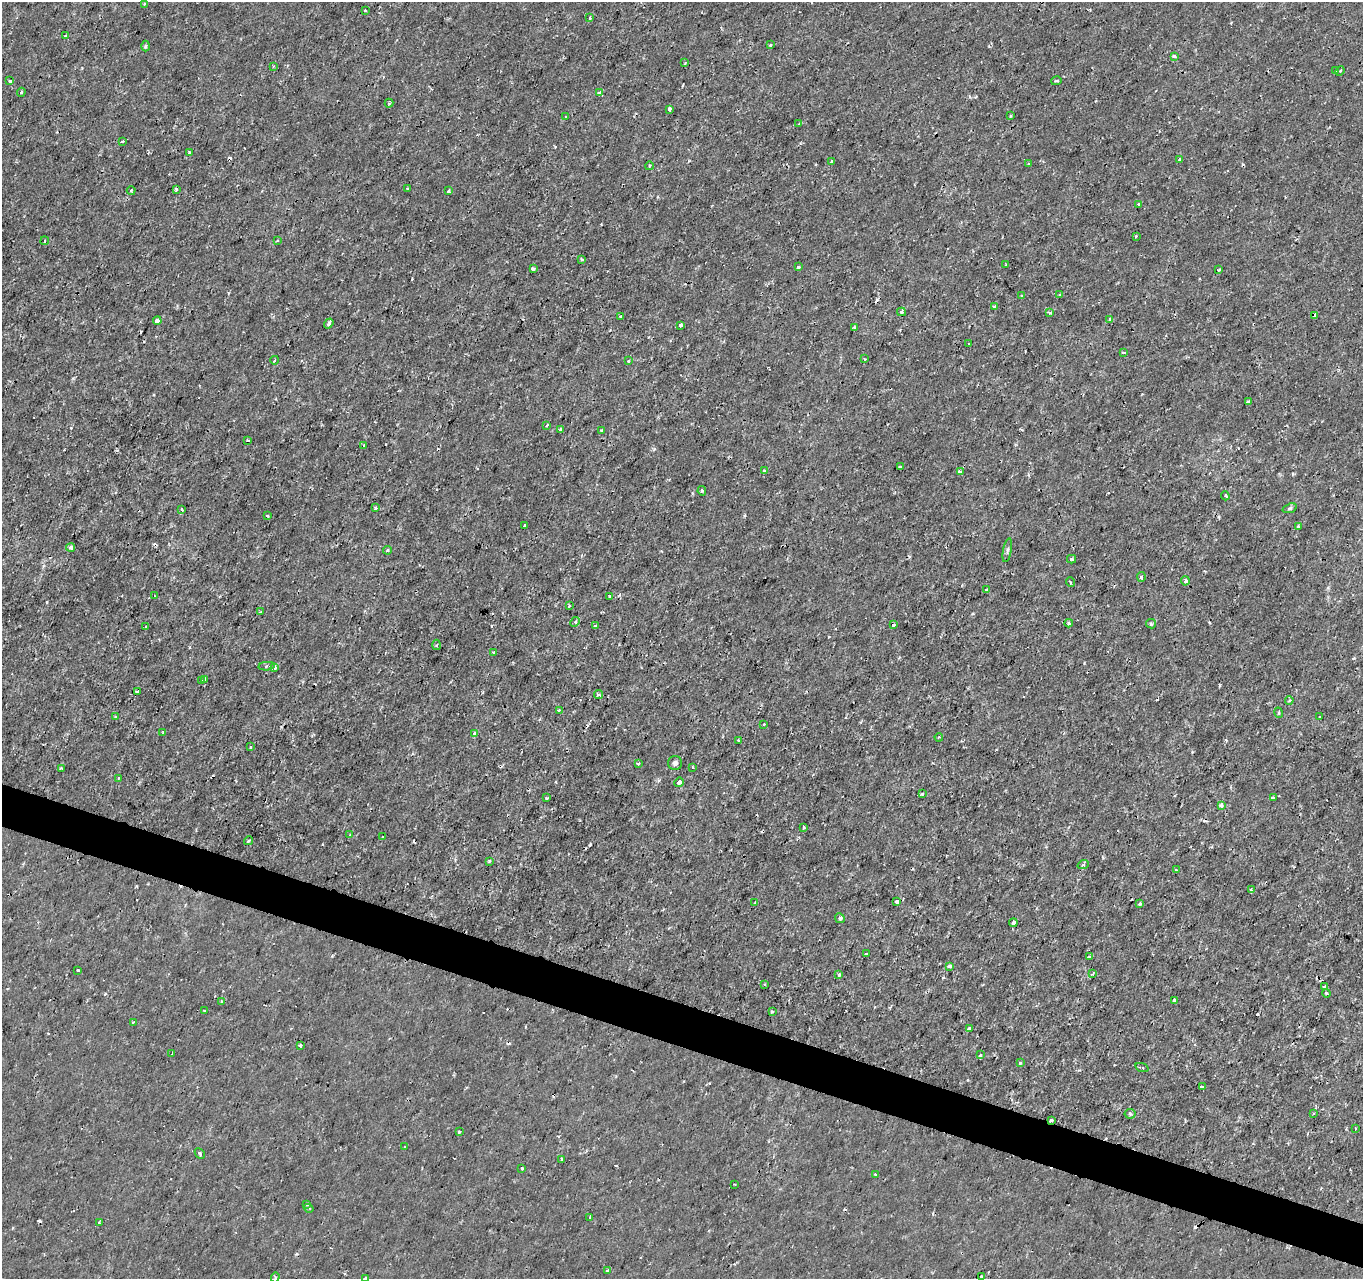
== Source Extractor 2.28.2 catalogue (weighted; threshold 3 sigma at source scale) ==
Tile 6 of 4 x 4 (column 2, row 2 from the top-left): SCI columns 1362-2722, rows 2768-4044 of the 5451 x 5597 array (HDU 1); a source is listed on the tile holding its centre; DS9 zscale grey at full resolution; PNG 1365 x 1281 px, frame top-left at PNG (2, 2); each listed source drawn as its Kron ellipse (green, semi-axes under 4 px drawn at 4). Shown black and unused: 3% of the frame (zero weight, under 2 of 3 exposures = <1% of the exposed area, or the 3 px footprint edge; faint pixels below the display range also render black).
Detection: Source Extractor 2.28.2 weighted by HDU 2 'WHT'; one run over the whole footprint, this tile lists its part. Background -7.05e-05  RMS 9.5e-04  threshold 0.00429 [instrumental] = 3 sigma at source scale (4.5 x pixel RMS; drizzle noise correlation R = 1.50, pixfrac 1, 0.0396/0.0396 arcsec/px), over >= 5 px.
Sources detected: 200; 27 cosmic-ray / hot-pixel residue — neither listed nor drawn; the other 173 listed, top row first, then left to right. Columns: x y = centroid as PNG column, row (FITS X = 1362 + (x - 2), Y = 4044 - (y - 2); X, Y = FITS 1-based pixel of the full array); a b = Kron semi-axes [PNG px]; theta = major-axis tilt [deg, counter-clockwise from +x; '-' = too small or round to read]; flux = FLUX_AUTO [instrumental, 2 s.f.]
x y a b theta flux
144 4 4 3 - 0.14
365 10 3 2 - 0.11
590 18 4 3 - 0.13
65 35 3 2 - 0.093
770 45 3 3 - 0.15
145 46 5 3 - 0.14
1174 56 3 3 - 0.36
685 63 3 2 - 0.12
273 66 4 3 - 0.087
1335 71 3 3 - 0.14
1340 71 5 3 - 0.11
10 81 4 3 - 0.16
1056 81 5 2 - 0.096
21 92 4 3 - 0.11
599 93 4 3 - 0.65
389 103 4 4 - 0.13
669 109 4 3 - 0.45
1010 115 3 3 - 0.14
566 117 3 2 - 0.099
799 124 4 3 - 0.16
122 141 3 3 - 0.48
189 152 3 3 - 0.14
1179 159 4 3 - 0.13
832 161 3 3 - 0.22
1028 164 3 3 - 0.094
649 166 4 3 - 0.086
408 188 3 3 - 0.13
131 190 4 3 - 0.13
176 190 3 3 - 0.25
449 191 4 3 - 0.26
1139 204 3 3 - 0.42
1136 236 3 3 - 0.14
45 241 4 2 - 0.11
277 241 4 2 - 0.082
582 259 4 3 - 0.12
1006 265 3 2 - 0.083
798 267 3 3 - 0.17
533 269 4 3 - 0.2
1218 270 3 2 - 0.14
1021 295 3 3 - 0.1
1060 295 4 3 - 0.11
995 306 4 3 - 0.23
902 312 4 4 - 0.2
1050 312 4 4 - 0.18
1315 315 4 3 - 0.3
621 316 3 3 - 0.27
1110 320 3 3 - 0.64
157 321 4 4 - 1.5
329 324 5 4 - 0.24
680 325 3 3 - 0.32
854 327 4 3 - 0.13
969 344 3 2 - 0.1
1124 353 4 3 - 0.12
865 359 3 3 - 0.084
275 360 4 3 - 0.1
628 361 3 3 - 0.14
1248 402 4 3 - 0.15
547 425 4 2 - 0.13
561 429 4 3 - 0.35
602 430 4 3 - 0.18
248 440 3 2 - 0.18
364 445 3 3 - 0.21
900 467 3 3 - 0.1
764 471 3 3 - 0.41
960 472 4 3 - 0.3
702 491 5 4 - 0.16
1225 496 4 3 - 0.16
375 508 3 2 - 0.17
1290 508 7 4 19 0.17
182 509 3 3 - 0.21
267 516 4 2 - 0.096
524 526 3 3 - 0.3
1298 526 4 3 - 0.14
71 547 4 4 - 0.29
387 550 4 3 - 0.17
1007 550 12 3 78 0.2
1072 559 4 3 - 0.19
1141 577 5 3 - 0.23
1185 581 4 4 - 0.23
1070 582 5 3 - 0.11
986 590 3 3 - 0.22
155 596 3 2 - 0.076
610 596 3 3 - 0.27
569 606 4 2 - 0.085
260 612 4 3 - 0.093
575 622 5 4 - 0.14
1069 623 4 3 - 0.16
1151 624 5 4 - 0.13
894 625 3 3 - 0.35
145 626 3 3 - 0.13
596 626 4 3 - 0.21
437 645 5 3 - 0.13
494 653 4 3 - 0.11
267 666 8 4 5 0.18
275 667 4 3 - 0.55
204 679 4 3 - 0.28
201 681 3 3 - 0.38
137 691 3 3 - 0.36
599 694 4 3 - 0.25
1289 700 4 3 - 0.14
559 711 3 3 - 0.34
1279 713 5 3 - 0.099
116 716 4 2 - 0.078
1320 717 2 2 - 0.086
764 724 2 2 - 0.083
163 732 3 3 - 0.11
475 733 4 3 - 0.45
939 737 4 3 - 0.096
739 740 3 2 - 0.1
250 747 3 3 - 0.25
638 763 3 3 - 0.34
675 763 7 7 - 0.34
692 767 3 3 - 0.091
61 768 3 3 - 0.1
119 778 3 3 - 0.18
679 782 5 3 - 0.92
922 794 4 4 - 0.13
546 798 3 3 - 0.11
1273 798 4 3 - 0.42
1221 805 4 4 - 0.44
803 827 3 2 - 0.097
350 834 4 3 - 0.077
382 837 3 3 - 0.18
248 841 4 3 - 0.16
489 861 3 3 - 0.12
1083 865 6 3 19 0.14
1176 870 4 3 - 0.11
1251 890 4 3 - 0.33
897 902 4 3 - 1
755 903 4 3 - 0.13
1140 904 3 3 - 0.2
840 918 5 4 - 0.15
1013 923 4 4 - 0.71
866 954 3 3 - 0.14
1089 957 3 3 - 0.36
950 966 3 3 - 0.87
78 970 3 3 - 0.36
1093 973 4 3 - 0.086
839 975 3 3 - 0.38
764 984 3 3 - 0.12
1325 987 3 3 - 0.27
1326 993 4 3 - 0.11
1174 1000 3 3 - 0.79
222 1002 3 3 - 0.32
204 1011 3 3 - 0.18
772 1011 3 3 - 0.26
133 1022 3 3 - 0.12
969 1028 3 3 - 0.25
300 1045 3 3 - 0.2
172 1054 3 2 - 0.091
980 1055 4 3 - 0.12
1020 1063 3 3 - 0.28
1142 1068 7 3 -19 0.16
1202 1087 4 3 - 0.41
1313 1113 3 3 - 0.11
1130 1114 5 5 - 0.13
1051 1120 3 3 - 0.56
1355 1128 3 3 - 0.27
459 1131 3 3 - 0.1
404 1147 3 2 - 0.074
200 1153 6 3 -45 0.18
562 1159 3 3 - 0.27
522 1168 3 3 - 0.16
876 1175 3 3 - 0.27
734 1184 3 2 - 0.063
307 1205 4 3 - 0.26
309 1208 5 3 - 0.1
590 1217 3 3 - 0.12
99 1223 3 3 - 0.2
608 1271 4 3 - 0.55
275 1277 5 4 - 0.17
981 1277 3 3 - 0.18
365 1278 4 3 - 0.28
Overlapping masked pixels (flux is a lower limit): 4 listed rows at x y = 1315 315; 275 667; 950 966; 1051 1120
Isophote crosses this tile's border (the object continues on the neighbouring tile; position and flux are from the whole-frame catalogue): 2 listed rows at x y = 275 1277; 365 1278